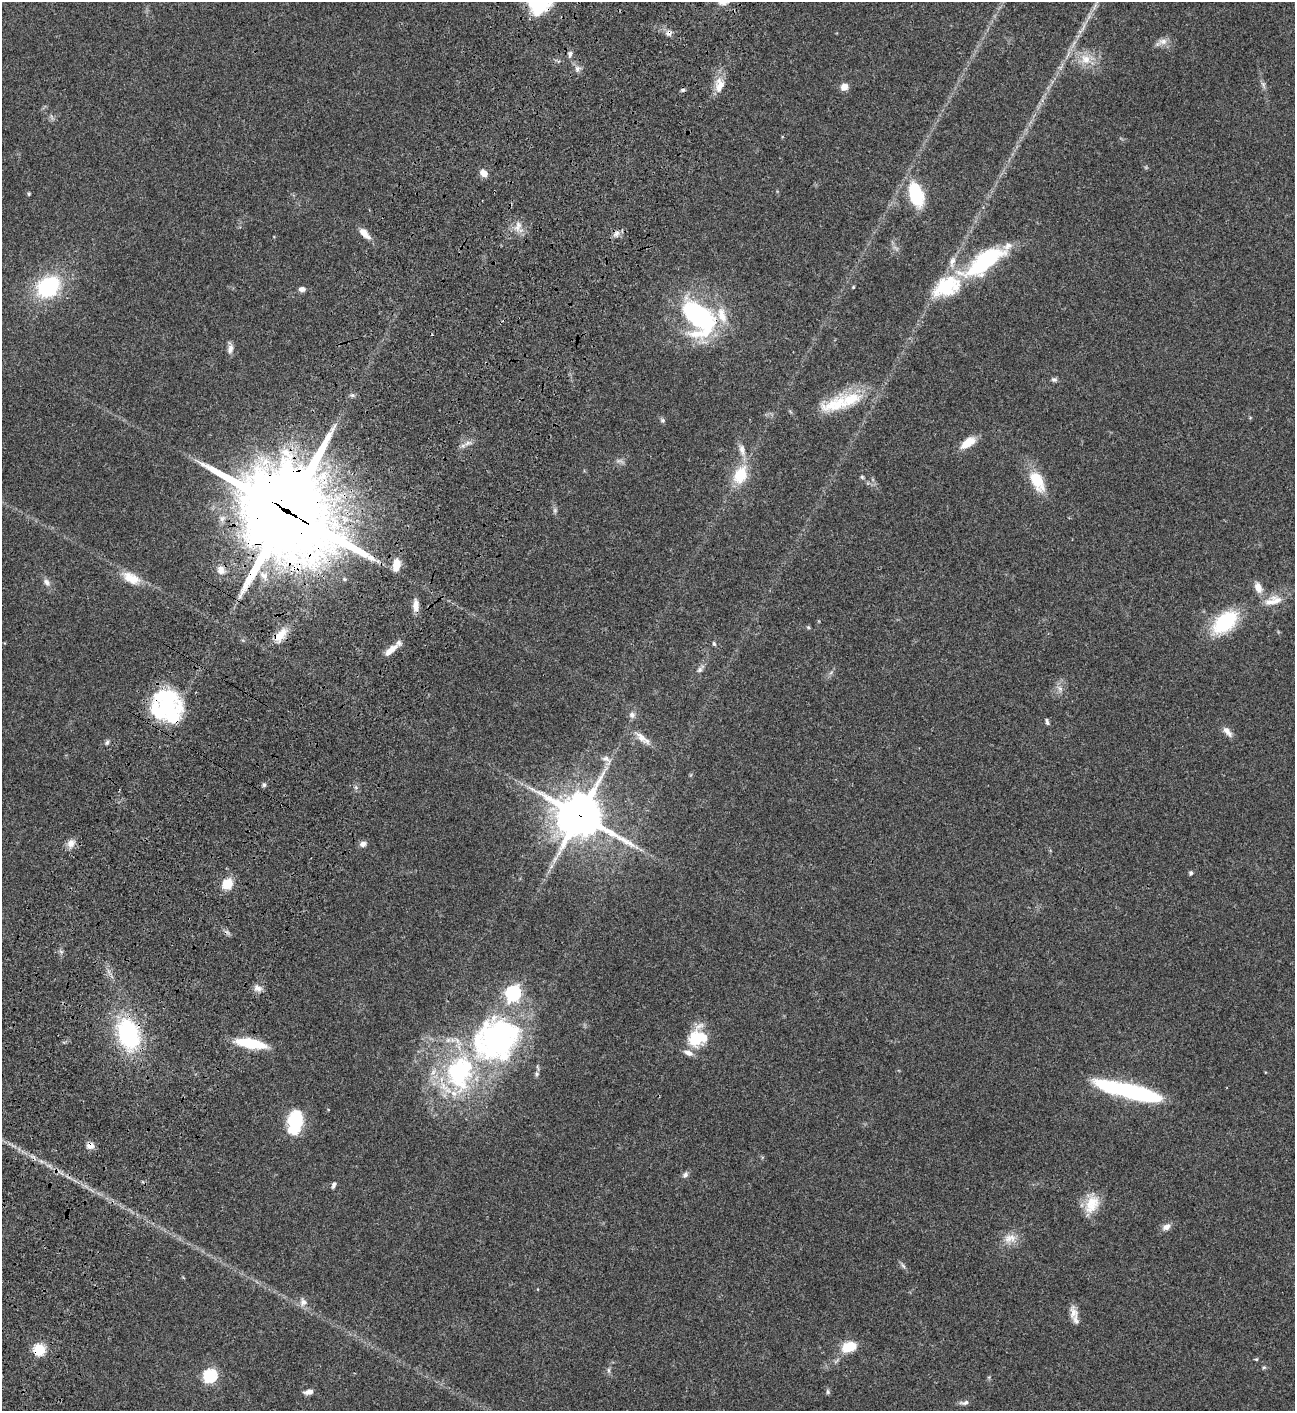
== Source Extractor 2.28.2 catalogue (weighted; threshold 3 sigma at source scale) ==
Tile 7 of 4 x 4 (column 3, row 2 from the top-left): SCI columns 3089-4381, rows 3023-4431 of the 6049 x 6047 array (HDU 1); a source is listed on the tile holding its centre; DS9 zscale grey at full resolution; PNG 1297 x 1413 px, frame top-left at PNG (2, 2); no overlay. Shown black and unused: <1% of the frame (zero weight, under 3 of 4 exposures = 13% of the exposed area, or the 3 px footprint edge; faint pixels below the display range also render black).
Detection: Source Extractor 2.28.2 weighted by HDU 2 'WHT'; one run over the whole footprint, this tile lists its part. Background 0.0655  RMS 0.0059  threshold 0.0266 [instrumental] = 3 sigma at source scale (4.5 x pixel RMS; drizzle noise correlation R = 1.50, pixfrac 1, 0.05/0.05 arcsec/px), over >= 5 px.
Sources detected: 101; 3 inside a brighter object's white glare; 3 cosmic-ray / hot-pixel residue — not listed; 10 inside a brighter listed object's ellipse — not listed separately; the other 85 listed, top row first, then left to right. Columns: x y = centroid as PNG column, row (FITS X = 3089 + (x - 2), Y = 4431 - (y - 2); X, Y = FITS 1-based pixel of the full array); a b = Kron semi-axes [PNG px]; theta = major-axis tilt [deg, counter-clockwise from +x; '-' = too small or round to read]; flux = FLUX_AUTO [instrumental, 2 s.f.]
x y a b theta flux
1163 41 12 8 5 3.4
570 54 7 6 - 1.8
1086 59 16 13 -40 8.6
577 69 7 6 - 1.8
719 86 22 11 81 7.5
844 87 7 7 - 4.6
484 173 9 7 -45 3.9
29 194 4 4 - 0.82
916 194 23 12 -74 33
518 226 17 9 76 4.6
364 233 16 7 -46 5.3
952 261 15 8 75 4.1
984 262 51 19 36 55
48 287 23 18 34 47
853 287 4 3 - 0.51
302 289 7 5 -6 2.3
699 318 53 33 -52 73
230 349 13 8 79 2.6
1054 380 8 6 -8 1.3
352 395 7 4 -18 0.96
835 404 45 19 20 23
663 420 6 5 - 1
468 443 7 4 -18 1.4
968 443 19 9 34 8.7
742 450 17 8 -78 4.4
740 475 20 14 63 17
862 477 6 4 -45 0.75
1037 481 27 14 -63 16
555 510 6 5 - 1
287 511 39 35 -49 5500
396 565 14 8 80 6.7
221 570 11 10 - 4
264 576 15 9 -46 5.1
131 578 25 13 -26 9.8
46 582 10 7 -55 2.4
1258 588 14 9 -70 4.6
1276 601 17 15 -1 7.3
416 605 16 7 -87 4.5
1225 622 27 16 41 38
808 627 5 4 - 0.71
280 635 21 11 50 7.8
714 644 6 4 -63 0.83
391 650 19 7 40 6.4
700 669 14 6 50 2.1
1060 688 8 6 -54 2
165 697 48 24 -23 33
632 715 8 8 - 2.2
1047 722 8 4 -72 1.3
1227 731 15 7 -47 3.5
641 737 22 8 -44 5
107 742 8 5 63 1.1
606 759 12 7 -22 2.7
264 785 5 5 - 1
579 815 15 14 - 1900
71 844 11 10 - 3.7
363 844 7 6 - 2.6
1191 873 5 4 - 1.2
227 883 13 11 50 9.3
258 988 11 8 -25 2.9
513 993 7 6 - 140
128 1034 33 22 -70 59
498 1036 60 44 48 130
696 1038 26 17 74 19
251 1043 29 9 -11 24
537 1074 6 5 - 0.95
1130 1091 63 12 -13 81
295 1121 23 13 80 29
90 1145 10 9 - 3.2
685 1175 9 6 52 1.8
334 1185 8 4 70 1.4
1092 1204 26 16 64 11
1166 1227 10 7 28 3.1
1010 1238 19 11 11 6.2
903 1266 9 4 -54 1.3
303 1302 10 10 - 3.2
1073 1313 18 10 -89 4.9
849 1347 15 9 20 14
39 1349 6 6 - 49
1256 1359 5 4 - 0.61
1264 1367 5 5 - 0.76
609 1370 8 4 -82 1.1
210 1375 6 6 - 81
309 1392 11 5 6 2.9
828 1392 7 5 -90 1
964 1403 14 6 5 1.9
Overlapping masked pixels (flux is a lower limit): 6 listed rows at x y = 287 511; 165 697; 579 815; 128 1034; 90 1145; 39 1349